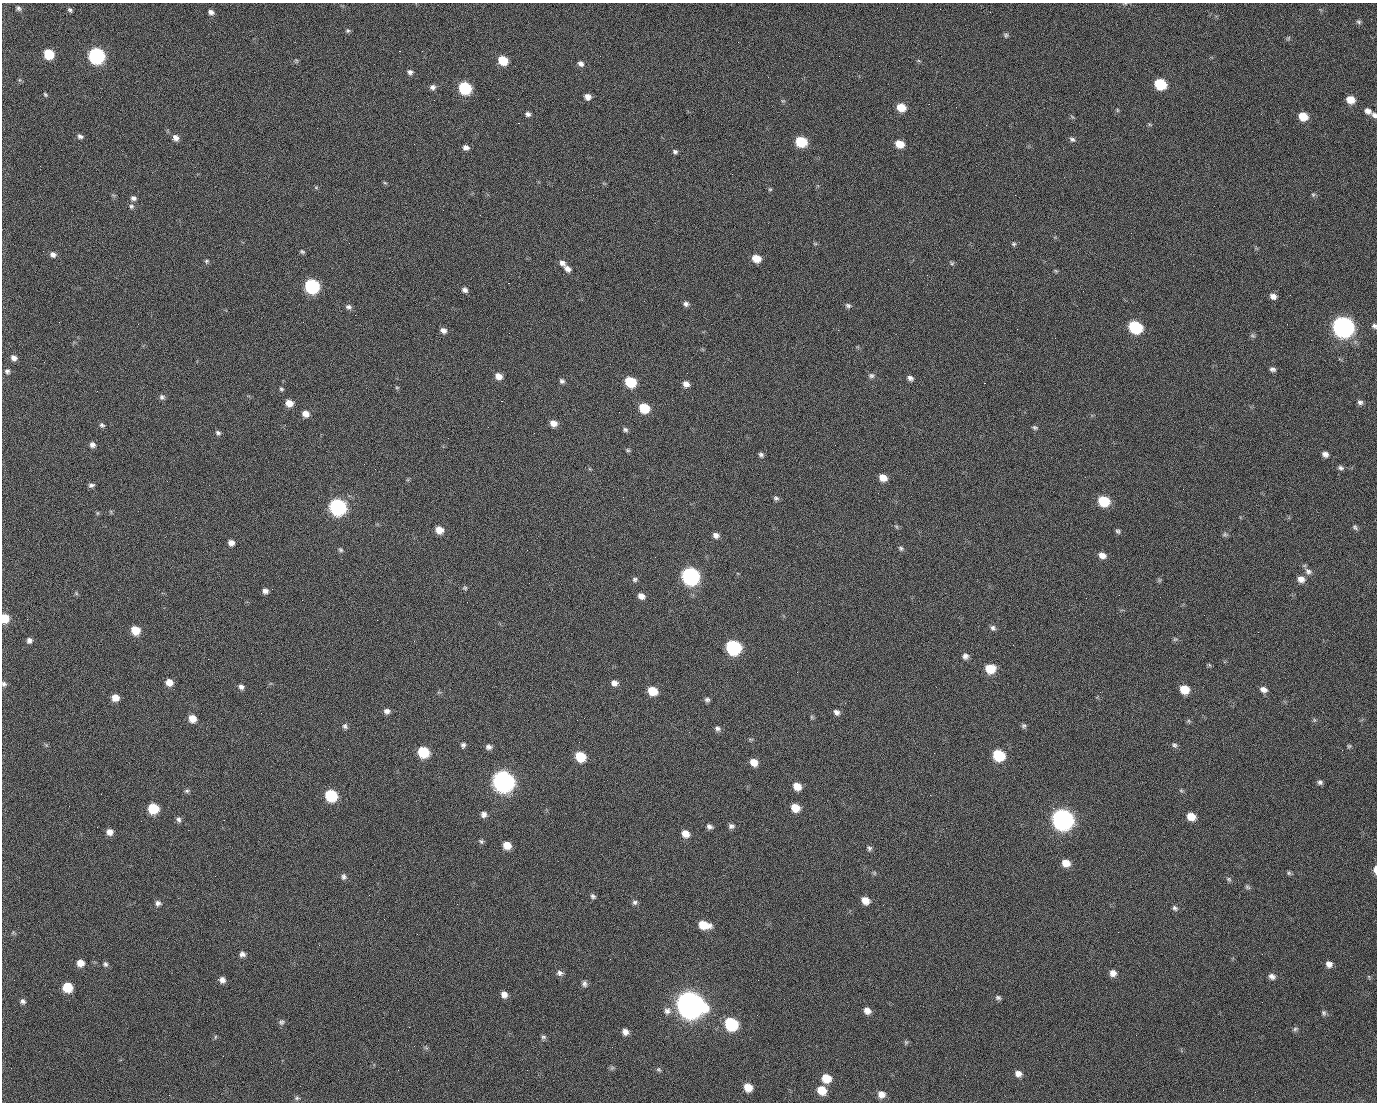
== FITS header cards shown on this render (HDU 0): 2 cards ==
NAXIS1  =                 1375 / length of data axis 1
NAXIS2  =                 1100 / length of data axis 2

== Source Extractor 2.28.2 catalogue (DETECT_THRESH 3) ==
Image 1375 x 1100 px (HDU 0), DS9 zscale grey, 1 PNG px = 1 image px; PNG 1379 x 1104 px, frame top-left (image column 1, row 1100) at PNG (2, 3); no overlay
Background 1470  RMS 30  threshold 88.7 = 3 sigma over >= 5 px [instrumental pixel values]
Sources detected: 248; all 248 listed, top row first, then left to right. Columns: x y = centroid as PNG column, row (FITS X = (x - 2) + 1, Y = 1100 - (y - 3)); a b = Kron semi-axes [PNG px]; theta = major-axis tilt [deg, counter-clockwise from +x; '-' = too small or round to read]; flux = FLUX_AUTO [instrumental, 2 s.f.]
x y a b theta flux
18 8 7 5 -57 4.3e+03
71 11 5 3 - 6.7e+03
211 12 7 5 -20 7.5e+03
990 12 2 2 - 1.8e+03
1359 22 7 5 -16 3.5e+03
348 31 6 6 - 3.3e+03
1006 35 6 6 - 3.8e+03
1288 38 7 5 46 3.1e+03
399 51 2 2 - 2.2e+04
49 54 7 6 - 7.3e+04
96 56 8 8 - 5.0e+05
296 60 6 4 -44 2.7e+03
503 60 7 6 - 5.7e+04
919 61 6 4 -19 2.3e+03
581 64 7 6 - 7.9e+03
410 72 7 6 - 6.0e+03
1160 84 8 7 - 1.0e+05
433 87 6 6 - 7.1e+03
465 88 8 7 - 1.8e+05
45 95 6 4 -50 2.6e+03
588 97 6 6 - 1.2e+04
498 99 3 2 - 1.5e+03
434 100 2 2 - 4.1e+03
1350 100 8 7 - 2.5e+04
783 101 6 3 -17 2.3e+03
901 107 8 7 - 3.6e+04
1117 110 6 4 -89 2.3e+03
1368 111 9 6 -28 9.7e+03
528 114 6 5 - 6.0e+03
1374 115 7 6 - 5.9e+03
1303 116 8 7 - 3.5e+04
518 123 2 2 - 2.7e+04
1150 125 6 4 -20 2.3e+03
80 136 8 6 -14 5.9e+03
176 138 7 6 - 1.0e+04
1072 139 8 6 -30 5.0e+03
801 142 8 7 - 9.1e+04
899 144 7 6 - 3.1e+04
466 147 6 5 - 8.8e+03
675 152 6 5 - 4.6e+03
385 183 6 3 -19 2.3e+03
316 187 6 4 -1 2.6e+03
770 189 5 5 - 2.7e+03
1015 195 2 2 - 7.0e+03
1313 195 6 5 - 3.2e+03
133 198 8 6 -17 6.4e+03
131 206 8 6 -24 5.2e+03
480 215 2 2 - 8.5e+02
815 244 6 4 -1 2.5e+03
1013 244 6 5 - 3.6e+03
302 251 6 4 -27 3.1e+03
53 254 8 7 - 8.6e+03
756 258 7 6 - 3.1e+04
207 261 7 5 49 3.2e+03
562 263 8 6 -36 8.3e+03
952 263 7 5 -36 3.4e+03
567 269 8 6 -41 9.9e+03
1056 271 6 4 -43 2.4e+03
927 275 2 2 - 9.0e+02
508 283 2 2 - 5.7e+04
312 286 8 7 - 3.1e+05
465 290 7 6 - 7.4e+03
1083 291 2 2 - 3.3e+03
1290 295 2 2 - 2.2e+03
1273 296 7 6 - 1.0e+04
686 304 7 6 - 6.2e+03
848 305 8 6 -17 4.8e+03
348 307 8 6 -31 5.9e+03
355 315 2 2 - 9.1e+02
59 322 3 2 - 1.8e+03
1287 324 2 2 - 1.1e+03
1374 326 6 5 - 4.7e+03
1135 327 9 7 -28 1.8e+05
1343 327 10 9 - 1.4e+06
443 330 7 6 - 9.4e+03
1252 336 8 5 -33 3.9e+03
14 358 8 7 - 9.5e+03
1272 369 7 5 -14 5.8e+03
7 371 8 7 - 5.8e+03
498 376 7 6 - 1.6e+04
871 376 8 7 - 5.6e+03
910 378 7 5 -32 6.7e+03
562 381 7 6 - 5.1e+03
630 382 8 7 - 9.2e+04
984 383 2 2 - 2.1e+04
686 384 7 6 - 1.1e+04
397 387 5 3 - 2.0e+03
281 389 5 4 - 3.1e+03
97 391 2 2 - 1.3e+03
162 397 7 7 - 5.7e+03
501 401 3 2 - 5.8e+04
1360 402 7 6 - 5.9e+03
289 403 7 6 - 1.9e+04
644 408 8 7 - 6.7e+04
305 414 7 6 - 1.5e+04
553 423 7 6 - 1.5e+04
102 425 6 5 - 4.6e+03
1035 428 7 5 -10 4.0e+03
625 430 7 6 - 4.6e+03
218 433 7 5 -26 4.6e+03
534 433 2 2 - 8.2e+02
92 445 7 6 - 7.8e+03
628 450 6 5 - 3.0e+03
1325 454 7 6 - 9.2e+03
761 455 7 5 -41 4.8e+03
1340 468 8 6 -22 5.5e+03
883 478 7 6 - 2.1e+04
91 485 7 5 10 5.4e+03
623 497 2 2 - 3.3e+03
776 498 7 6 - 4.7e+03
1103 501 8 7 - 8.9e+04
337 507 9 8 - 5.5e+05
97 513 6 4 89 2.3e+03
896 527 6 4 -45 2.8e+03
1355 527 9 6 -47 4.6e+03
439 530 8 7 - 2.2e+04
1118 531 7 5 -34 3.9e+03
1225 534 7 6 - 4.1e+03
716 535 7 5 -28 9.4e+03
231 543 7 6 - 1.0e+04
901 548 7 6 - 4.2e+03
341 550 6 5 - 3.5e+03
1102 555 8 6 -22 1.3e+04
655 557 2 2 - 8.3e+02
1308 571 11 8 -29 9.1e+03
690 576 9 8 - 6.7e+05
635 579 7 6 - 4.5e+03
1301 579 9 8 - 1.3e+04
1159 580 6 4 -72 2.7e+03
465 588 6 5 - 3.2e+03
265 591 6 5 - 7.6e+03
76 593 6 4 -47 2.7e+03
641 596 7 6 - 1.2e+04
5 618 7 7 - 4.0e+04
27 619 2 2 - 4.5e+03
377 620 2 2 - 1.2e+04
993 628 8 6 -52 5.8e+03
135 630 7 7 - 4.0e+04
1175 639 6 5 - 3.2e+03
29 640 7 6 - 6.9e+03
414 641 2 2 - 9.9e+02
733 647 9 8 - 3.1e+05
965 656 7 7 - 7.9e+03
990 669 8 7 - 4.6e+04
169 682 7 7 - 1.9e+04
614 683 7 6 - 1.1e+04
4 684 7 6 - 5.1e+03
241 687 7 6 - 6.8e+03
1184 689 8 7 - 3.7e+04
1263 689 9 6 -21 1.0e+04
652 691 8 7 - 4.3e+04
115 698 7 6 - 1.9e+04
707 700 6 5 - 5.2e+03
387 711 7 7 - 7.7e+03
837 712 7 6 - 7.2e+03
811 717 6 4 -89 2.9e+03
192 719 7 7 - 2.1e+04
1314 720 6 4 -72 2.7e+03
1189 721 6 4 -71 2.6e+03
345 726 8 7 - 5.6e+03
1024 726 7 6 - 4.3e+03
717 728 7 6 - 6.2e+03
463 745 7 5 71 5.2e+03
1174 745 8 6 -32 4.7e+03
1349 746 5 5 - 2.8e+03
489 747 7 7 - 7.2e+03
423 752 8 7 - 9.5e+04
934 753 2 2 - 1.7e+03
998 755 8 7 - 1.1e+05
580 756 8 7 - 6.8e+04
754 762 7 6 - 2.0e+04
503 781 10 9 - 1.5e+06
1320 782 6 6 - 5.1e+03
797 786 8 6 -37 2.3e+04
187 791 7 5 -13 4.0e+03
1181 791 6 4 -3 2.7e+03
101 794 2 2 - 2.6e+03
331 795 8 7 - 1.3e+05
930 795 2 2 - 8.4e+03
153 808 8 7 - 7.2e+04
795 808 8 7 - 2.9e+04
1053 808 2 2 - 1.7e+04
484 814 7 7 - 8.8e+03
1191 816 8 6 -29 2.9e+04
179 819 8 6 -67 5.9e+03
1062 819 10 9 - 1.5e+06
731 826 7 6 - 6.1e+03
709 827 7 5 -25 6.4e+03
110 832 7 7 - 1.2e+04
685 834 7 7 - 1.9e+04
481 841 7 6 - 4.0e+03
507 845 7 7 - 2.6e+04
869 848 7 6 - 4.7e+03
1066 863 8 7 - 2.2e+04
1375 870 8 3 -89 1.2e+04
874 873 6 4 90 2.5e+03
1289 873 6 5 - 3.4e+03
344 877 8 6 -86 5.8e+03
1229 879 7 5 -45 3.6e+03
1247 887 7 6 - 3.9e+03
593 896 7 6 - 4.8e+03
865 900 8 7 - 1.9e+04
635 902 7 6 - 5.2e+03
158 903 8 8 - 7.1e+03
457 904 2 2 - 1.7e+03
1175 908 7 6 - 5.0e+03
704 925 10 7 -13 4.1e+04
1118 932 2 2 - 2.6e+03
242 954 6 6 - 7.6e+03
610 959 3 2 - 2.8e+03
80 963 7 7 - 1.7e+04
105 964 7 6 - 4.6e+03
1329 964 7 7 - 1.1e+04
560 973 9 7 -9 7.0e+03
1113 973 8 7 - 1.3e+04
1272 976 8 7 - 8.6e+03
1369 977 6 3 -72 2.3e+03
222 980 7 6 - 8.9e+03
758 980 2 2 - 1.8e+03
584 984 8 6 -84 6.6e+03
67 987 7 7 - 5.7e+04
504 994 7 6 - 1.2e+04
998 998 7 5 -18 4.6e+03
23 1001 7 6 - 5.7e+03
690 1004 12 10 -27 3.2e+06
667 1011 10 10 - 1.1e+04
867 1011 8 7 - 1.3e+04
1324 1013 7 6 - 4.5e+03
757 1015 2 2 - 1.2e+03
281 1022 7 7 - 5.3e+03
731 1024 9 8 - 1.8e+05
409 1027 2 2 - 1.0e+03
1295 1029 7 5 17 4.4e+03
625 1032 8 7 - 1.1e+04
1136 1035 2 2 - 9.0e+02
215 1037 6 3 72 2.3e+03
543 1037 7 6 - 4.6e+03
906 1042 7 5 -44 3.5e+03
612 1068 7 6 - 3.9e+03
659 1069 7 5 -36 3.8e+03
1018 1074 8 7 - 1.1e+04
826 1078 8 8 - 3.5e+04
748 1087 8 7 - 2.9e+04
822 1090 9 8 - 3.5e+04
1255 1092 2 2 - 7.8e+02
881 1094 8 8 - 1.5e+04
169 1095 2 2 - 5.7e+03
297 1098 7 6 - 4.1e+03
At the frame edge (FLAGS 8, measured only in part): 5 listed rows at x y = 1374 115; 1374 326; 5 618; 4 684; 1375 870